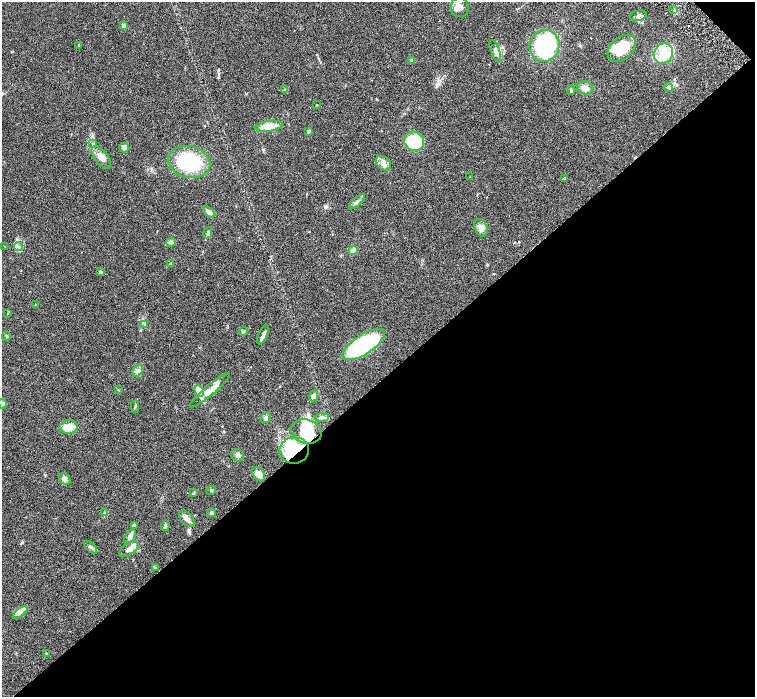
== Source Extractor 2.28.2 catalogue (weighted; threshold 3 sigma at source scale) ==
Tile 12 of 4 x 4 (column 4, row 3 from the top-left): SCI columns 4522-6026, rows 1695-3083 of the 6027 x 6025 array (HDU 1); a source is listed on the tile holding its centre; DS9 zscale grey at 2 x 2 block average (1 PNG px = mean of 2 x 2 image px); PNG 757 x 699 px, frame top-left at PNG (2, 2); each listed source drawn as its Kron ellipse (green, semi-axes under 4 px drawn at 4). Shown black and unused: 46% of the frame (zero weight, under 3 of 6 exposures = <1% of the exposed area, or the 3 px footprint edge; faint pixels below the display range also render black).
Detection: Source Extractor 2.28.2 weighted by HDU 2 'WHT'; one run over the whole footprint, this tile lists its part. Background 0.039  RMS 0.0033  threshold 0.0137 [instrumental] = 3 sigma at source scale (4.09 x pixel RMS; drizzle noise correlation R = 1.36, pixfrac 0.8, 0.05/0.05 arcsec/px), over >= 5 px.
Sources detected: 89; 8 inside a brighter object's white glare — neither listed nor drawn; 11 inside a brighter listed object's ellipse — not listed separately; the other 70 listed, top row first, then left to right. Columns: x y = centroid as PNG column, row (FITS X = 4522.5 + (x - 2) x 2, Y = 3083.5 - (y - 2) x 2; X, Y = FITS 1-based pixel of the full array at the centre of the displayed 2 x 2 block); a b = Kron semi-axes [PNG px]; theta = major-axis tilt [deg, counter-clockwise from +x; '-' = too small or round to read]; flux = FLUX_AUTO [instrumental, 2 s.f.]
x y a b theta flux
460 7 10 9 - 4.5
674 10 3 3 - 0.92
638 16 8 5 12 2.5
124 25 2 2 - 4.2
79 45 3 2 - 0.82
544 46 16 15 - 64
622 48 16 11 42 19
495 51 11 4 -70 3.2
663 53 11 9 54 11
412 60 4 3 - 0.86
585 88 8 6 -15 3.8
669 88 4 4 - 1.1
285 90 4 3 - 0.92
571 90 5 3 - 0.95
317 105 3 2 - 0.36
269 126 14 5 9 11
309 131 2 2 - 3.7
414 141 10 9 - 31
93 144 3 2 - 0.53
124 148 5 5 - 3.9
101 157 13 7 -50 5.4
189 162 21 15 -12 58
383 163 8 6 -41 3.3
470 177 3 2 - 0.34
564 178 4 3 - 0.6
357 202 10 3 41 2.1
209 212 7 4 -40 3.5
481 228 9 6 -68 4.2
208 233 6 3 65 1.4
171 242 5 4 - 2.1
5 247 2 2 - 0.28
19 247 4 2 - 1.1
353 250 4 2 - 0.99
171 264 4 3 - 1.2
101 272 4 3 - 0.7
35 305 3 2 - 0.38
7 313 3 2 - 0.38
145 324 4 3 - 0.78
243 331 4 3 - 0.97
263 335 10 3 66 2.9
6 336 4 3 - 0.85
363 345 24 9 33 89
138 371 6 4 45 2.3
118 390 3 3 - 0.54
210 390 26 5 40 14
199 391 6 4 -63 8.8
314 396 5 4 - 5
2 404 5 4 - 1.3
135 406 6 2 87 0.79
266 418 6 4 58 1.5
322 418 7 4 3 1.9
69 427 9 6 2 7.6
306 431 15 12 -18 17
294 450 15 13 8 18
237 455 7 5 -43 2.1
259 474 8 5 -56 5.2
65 479 6 5 - 3
211 490 5 3 - 0.67
194 493 4 2 - 0.56
104 513 4 3 - 0.67
211 513 4 4 - 1.1
187 519 9 6 -46 2.9
134 526 4 3 - 2.2
165 526 5 3 - 1.4
130 537 8 4 56 2.7
90 547 8 4 -42 2
129 549 11 6 33 3.3
155 567 3 2 - 0.43
20 612 8 4 38 2.7
46 653 3 2 - 0.41
Overlapping masked pixels (flux is a lower limit): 1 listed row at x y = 294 450
Isophote crosses this tile's border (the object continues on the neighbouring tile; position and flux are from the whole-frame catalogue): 1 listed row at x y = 2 404
Diffuse or blended objects may show on this block-average render without a row.